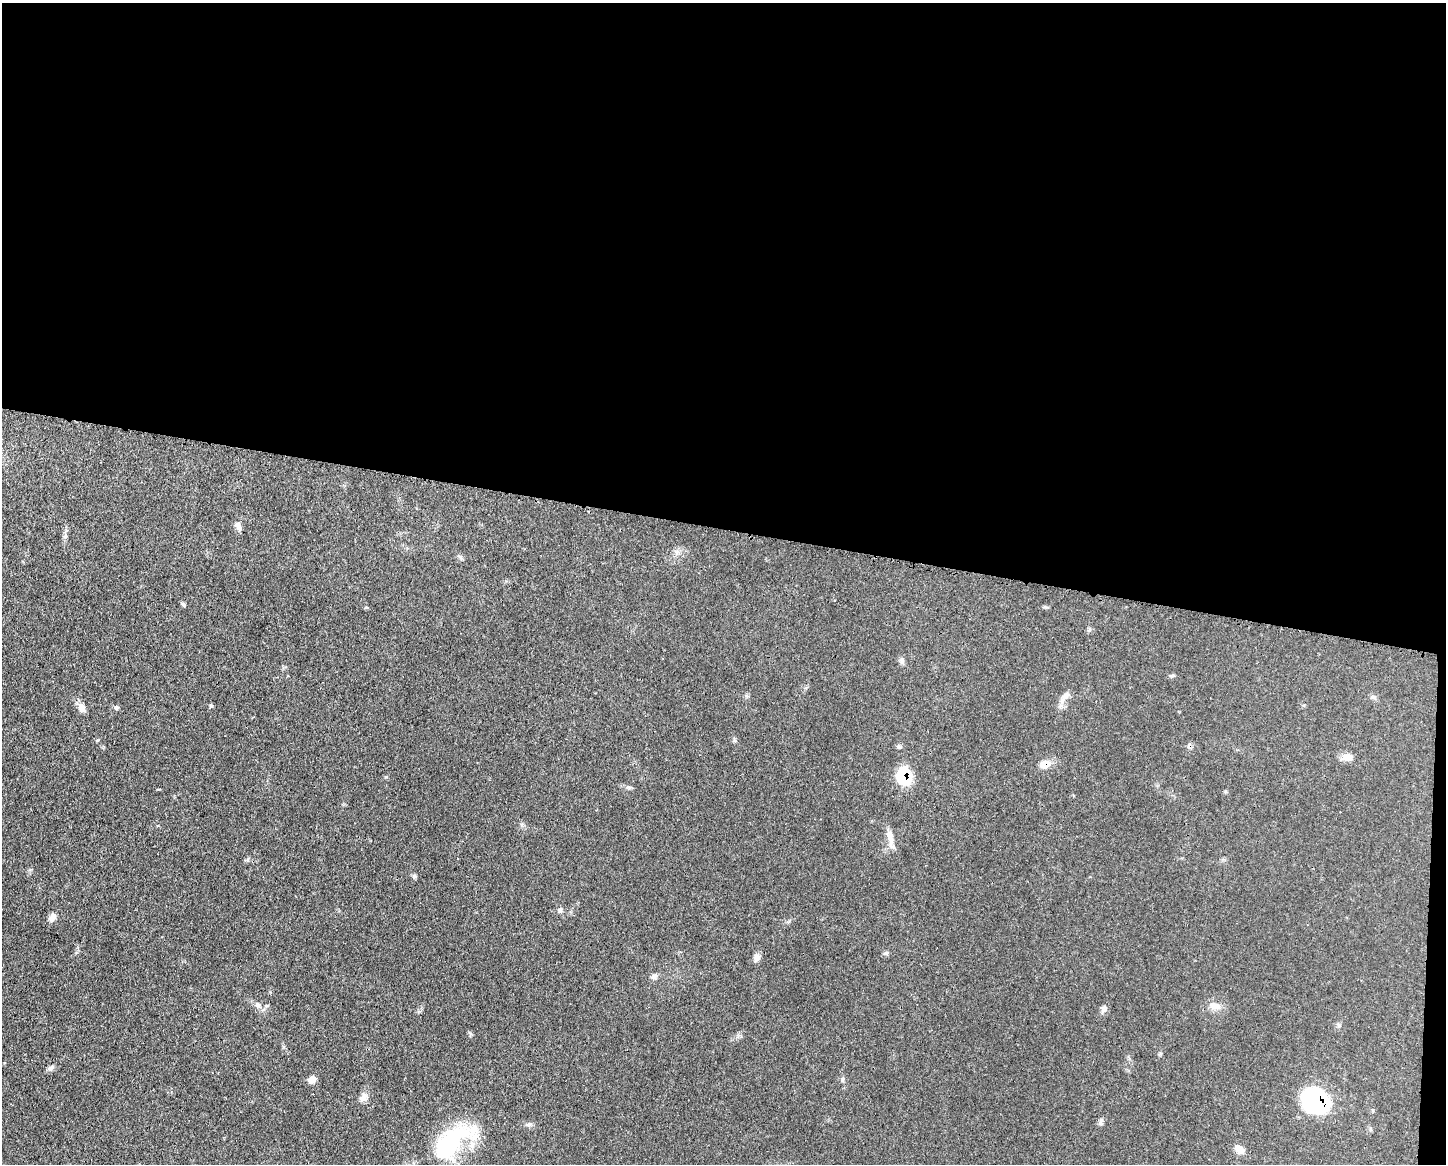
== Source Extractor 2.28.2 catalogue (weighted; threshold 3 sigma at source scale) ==
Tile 3 of 3 x 4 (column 3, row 1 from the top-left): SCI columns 3002-4445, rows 3489-4650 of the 4672 x 4656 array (HDU 1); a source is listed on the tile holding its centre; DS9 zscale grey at full resolution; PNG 1448 x 1166 px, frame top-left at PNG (2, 3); no overlay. Shown black and unused: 46% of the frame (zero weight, under 3 of 4 exposures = <1% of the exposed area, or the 3 px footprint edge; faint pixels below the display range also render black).
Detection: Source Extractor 2.28.2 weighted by HDU 2 'WHT'; one run over the whole footprint, this tile lists its part. Background 0.0585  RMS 0.0042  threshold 0.019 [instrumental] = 3 sigma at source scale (4.5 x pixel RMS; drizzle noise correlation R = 1.50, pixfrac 1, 0.05/0.05 arcsec/px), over >= 5 px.
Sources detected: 34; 1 cosmic-ray / hot-pixel residue — not listed; the other 33 listed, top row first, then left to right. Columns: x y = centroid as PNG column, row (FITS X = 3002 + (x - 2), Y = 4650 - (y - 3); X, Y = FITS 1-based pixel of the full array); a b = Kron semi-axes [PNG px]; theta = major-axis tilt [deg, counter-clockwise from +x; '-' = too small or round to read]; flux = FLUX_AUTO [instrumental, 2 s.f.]
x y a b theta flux
238 526 10 7 -59 2.1
183 604 7 4 -61 0.68
902 660 9 6 -72 1.2
1066 696 13 8 36 2.3
1373 697 9 5 -26 1
211 705 5 5 - 0.58
82 708 12 9 -69 2.7
116 708 7 5 -4 0.83
97 740 5 4 - 0.49
898 746 6 4 90 0.71
1348 757 14 8 7 3.2
1045 765 13 10 19 3.8
904 776 15 11 -83 22
629 787 7 4 -17 0.71
890 838 28 8 -78 3.8
414 876 7 5 69 0.73
560 910 8 5 49 0.94
52 917 12 7 57 1.9
886 953 6 6 - 0.77
757 958 12 8 72 1.7
654 976 9 7 42 1.4
258 1005 8 7 - 1.4
1216 1006 14 9 -18 3.3
1103 1009 11 5 70 1.4
51 1068 8 6 37 1.3
312 1079 8 7 - 2.8
843 1079 7 5 73 0.74
363 1098 13 8 43 2.2
1316 1100 22 18 -41 63
1101 1122 10 5 75 1.1
528 1124 8 5 19 0.97
451 1143 59 25 40 47
1239 1149 12 8 -45 4.2
Overlapping masked pixels (flux is a lower limit): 3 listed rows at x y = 1045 765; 904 776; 1316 1100
Unlisted compact peaks at least as high as the median listed source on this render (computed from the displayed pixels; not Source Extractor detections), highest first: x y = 386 777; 470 1033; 1045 607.